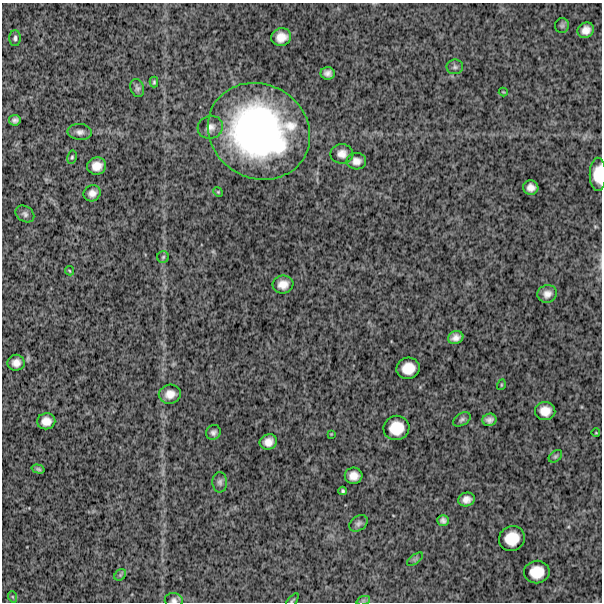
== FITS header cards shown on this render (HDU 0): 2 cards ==
NAXIS1  =                  600
NAXIS2  =                  600

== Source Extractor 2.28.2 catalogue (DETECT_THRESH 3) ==
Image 600 x 600 px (HDU 0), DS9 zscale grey, 1 PNG px = 1 image px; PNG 604 x 604 px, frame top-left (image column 1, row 600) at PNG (2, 3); each listed source drawn as its Kron ellipse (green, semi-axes under 4 px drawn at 4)
Background 1220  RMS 310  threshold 932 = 3 sigma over >= 5 px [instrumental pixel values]
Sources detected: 56; all 56 listed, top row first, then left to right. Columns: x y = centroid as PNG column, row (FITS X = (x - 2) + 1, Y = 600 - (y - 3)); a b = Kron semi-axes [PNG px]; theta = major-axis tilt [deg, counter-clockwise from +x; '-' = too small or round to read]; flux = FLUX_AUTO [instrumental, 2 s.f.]
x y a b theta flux
562 26 7 7 - 4.0e+04
586 30 8 7 - 1.6e+05
281 37 10 9 - 2.0e+05
15 38 8 5 89 5.3e+04
455 67 8 7 - 5.4e+04
328 73 7 6 - 9.6e+04
154 82 5 3 - 2.8e+04
137 88 9 6 -72 6.0e+04
503 92 4 3 - 1.9e+04
15 120 6 5 - 6.4e+04
210 127 13 11 16 1.5e+05
259 131 52 47 -30 6.9e+06
80 132 12 8 -5 1.0e+05
342 154 11 9 0 1.5e+05
72 157 7 4 80 3.3e+04
356 161 9 8 - 1.4e+05
97 166 9 8 - 2.1e+05
598 174 16 8 90 3.5e+05
531 188 7 7 - 1.3e+05
218 192 5 4 - 2.3e+04
92 193 9 8 - 1.2e+05
25 214 10 7 -34 7.2e+04
163 257 6 5 - 3.8e+04
69 271 5 3 - 1.9e+04
283 284 10 9 - 1.9e+05
547 294 10 8 16 1.3e+05
456 338 8 6 19 1.2e+05
16 363 8 8 - 1.4e+05
408 368 12 10 15 3.2e+05
501 385 5 3 - 1.9e+04
170 394 11 9 11 2.0e+05
545 411 10 9 - 2.4e+05
462 419 9 6 32 5.7e+04
489 420 7 6 - 9.1e+04
46 421 9 8 - 1.8e+05
396 428 13 12 - 4.2e+05
213 432 8 7 - 6.8e+04
596 433 4 2 - 1.4e+04
331 434 3 3 - 1.5e+04
268 442 9 7 20 1.6e+05
555 456 7 5 41 4.1e+04
38 469 6 4 -16 4.0e+04
354 476 9 8 - 1.7e+05
220 482 10 7 -88 7.3e+04
343 491 4 3 - 3.3e+04
466 499 8 7 - 1.3e+05
443 520 5 5 - 6.9e+04
358 523 10 7 34 6.9e+04
512 538 13 12 - 4.1e+05
415 559 9 4 37 4.8e+04
537 572 13 11 8 3.7e+05
120 575 6 5 - 3.3e+04
13 597 6 3 -70 2.5e+04
174 600 9 7 -9 7.2e+04
292 601 8 3 49 2.5e+04
363 601 7 4 19 3.7e+04
At the frame edge (FLAGS 8, measured only in part): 3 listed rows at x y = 598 174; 174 600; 292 601